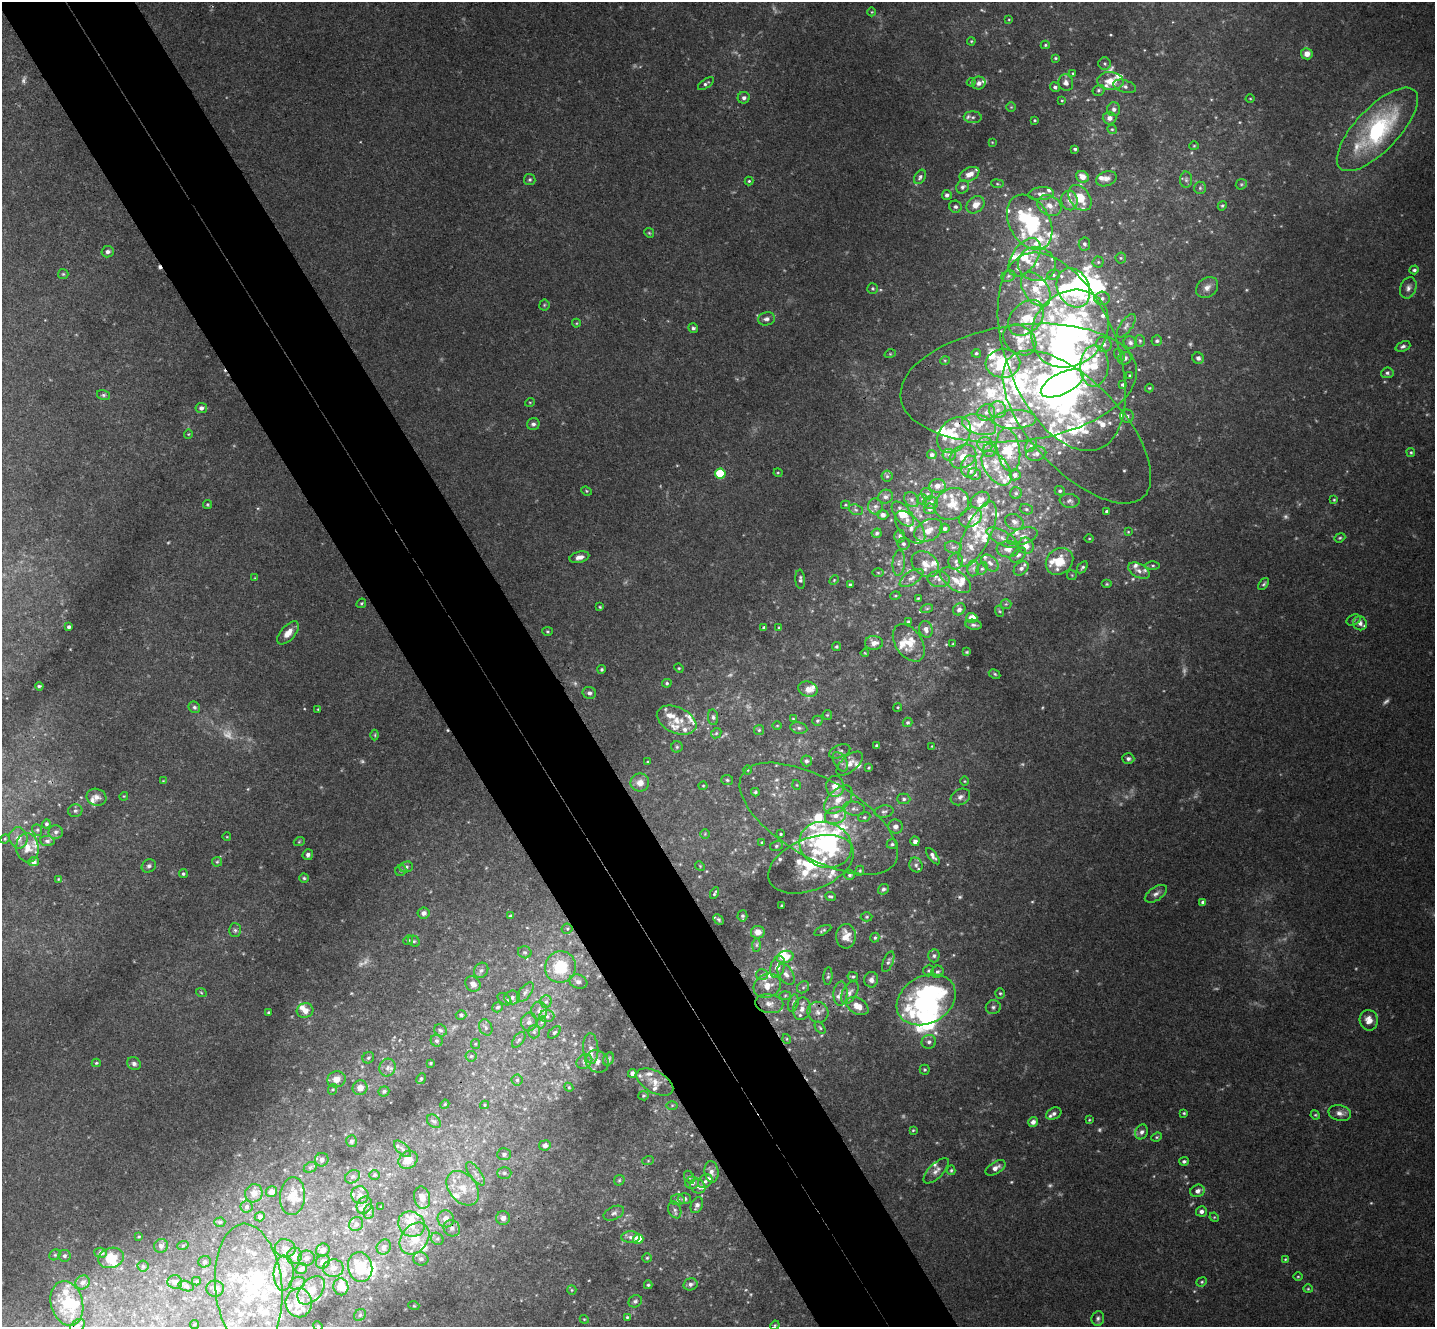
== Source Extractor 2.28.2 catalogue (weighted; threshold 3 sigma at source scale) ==
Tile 11 of 4 x 4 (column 3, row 3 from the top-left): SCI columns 2917-4349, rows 1513-2837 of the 5835 x 5807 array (HDU 1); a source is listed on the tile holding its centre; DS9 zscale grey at full resolution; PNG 1437 x 1329 px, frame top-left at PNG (2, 2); each listed source drawn as its Kron ellipse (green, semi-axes under 4 px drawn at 4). Shown black and unused: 10% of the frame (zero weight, under 3 of 4 exposures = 6% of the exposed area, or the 3 px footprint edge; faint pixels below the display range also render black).
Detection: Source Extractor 2.28.2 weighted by HDU 2 'WHT'; one run over the whole footprint, this tile lists its part. Background 0.0244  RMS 0.0039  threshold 0.0175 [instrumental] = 3 sigma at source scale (4.5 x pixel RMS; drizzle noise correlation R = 1.50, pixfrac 1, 0.05/0.05 arcsec/px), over >= 5 px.
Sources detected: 699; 28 too faint to see at this stretch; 9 inside a brighter object's white glare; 3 cosmic-ray / hot-pixel residue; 1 long thin detection or spike segment (spike, bleed or trail) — neither listed nor drawn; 157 inside a brighter listed object's ellipse — not listed separately; of the other 501, all 500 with FLUX_AUTO >= 0.281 (the completeness limit of this list) listed and drawn (1 fainter detections not listed), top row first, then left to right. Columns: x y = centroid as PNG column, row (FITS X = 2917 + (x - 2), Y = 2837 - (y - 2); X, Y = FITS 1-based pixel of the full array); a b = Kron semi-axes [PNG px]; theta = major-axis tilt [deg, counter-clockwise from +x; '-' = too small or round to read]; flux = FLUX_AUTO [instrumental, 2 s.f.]
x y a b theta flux
872 12 4 3 - 0.29
1009 19 4 3 - 0.3
971 41 4 3 - 0.42
1045 45 4 4 - 0.51
1307 54 6 5 - 3.1
1055 58 4 3 - 0.45
1105 63 6 6 - 0.8
1073 73 4 3 - 0.39
1110 81 13 9 -4 6.4
971 82 4 4 - 0.46
979 83 7 6 - 1.6
1066 83 8 7 - 1.7
706 84 9 4 35 1
1125 86 12 6 -16 1.7
1055 87 5 4 - 0.98
1098 90 6 5 - 0.8
744 98 6 6 - 1.3
1250 98 4 3 - 0.32
1062 100 3 3 - 0.41
1011 107 5 5 - 0.56
1114 109 7 6 - 1.5
973 117 9 6 -3 1.1
1109 118 7 6 - 2.3
1035 120 3 2 - 0.41
1112 129 5 4 - 0.55
1377 129 54 21 46 53
992 142 4 3 - 0.32
1194 146 5 4 - 0.44
1075 149 3 3 - 0.67
969 174 10 6 25 3.3
920 177 8 5 57 1.1
1082 177 6 5 - 3.4
530 179 6 5 - 0.75
1106 179 10 7 19 2
1186 180 8 6 -89 1
749 181 4 4 - 0.49
997 184 6 3 -8 0.42
1241 184 6 5 - 0.61
963 187 7 6 - 1.1
1200 188 6 6 - 0.83
1041 194 13 6 6 1.9
947 195 5 5 - 1.3
1080 198 14 10 -53 9.2
1069 201 10 8 -76 3
976 205 10 7 43 3.8
1049 206 13 9 -28 4.1
1222 206 5 4 - 0.6
955 207 6 6 - 1
1030 222 29 20 -61 47
649 233 5 4 - 0.53
1084 244 6 6 - 0.99
108 252 6 5 - 1.3
1025 257 22 12 55 9
1121 258 5 5 - 0.68
1098 262 5 5 - 0.67
1037 264 19 17 -10 8
1414 270 5 4 - 0.78
63 274 5 5 - 0.54
1053 275 6 5 - 0.76
1008 276 7 5 23 0.89
1207 287 12 9 39 2.7
873 288 5 5 - 0.63
1073 288 20 16 -64 34
1408 288 11 8 69 1.9
1036 289 19 12 -54 8.4
1102 298 7 6 - 1.6
544 305 5 5 - 0.54
1026 318 20 14 45 10
766 319 8 6 12 1.5
576 323 4 4 - 0.41
1126 326 14 6 55 1.7
693 328 5 4 - 0.83
1070 329 42 35 46 100
1020 340 18 13 -38 6.5
1140 341 6 5 - 0.63
1157 341 5 5 - 0.75
1130 343 7 6 - 1
1104 344 8 7 - 1.8
1403 346 8 5 21 1
1062 352 104 55 -69 240
976 353 5 4 - 0.7
890 354 6 3 18 0.4
1119 355 6 4 -53 0.59
1125 358 7 6 - 1.3
1198 358 6 5 - 1.3
945 360 5 3 - 0.37
1003 363 17 14 3 23
1094 366 20 14 87 12
1387 373 6 5 - 0.99
1130 375 3 3 - 0.41
1019 383 119 58 7 140
1062 383 23 10 26 69
1123 385 3 3 - 0.85
1149 388 4 4 - 0.43
103 395 6 5 - 0.75
530 402 5 3 - 0.35
201 408 6 5 - 1.7
998 410 8 8 - 2.6
986 412 9 8 - 2.2
1127 416 7 6 - 1.3
1015 419 21 9 2 7.1
533 424 6 6 - 1.1
979 425 17 9 -17 4.8
1077 427 97 44 -46 57
188 434 4 4 - 0.39
954 435 20 14 51 8.8
985 444 8 7 - 1.7
1031 446 7 5 52 0.93
990 450 7 6 - 1.1
1008 450 22 11 -80 8.4
1411 452 4 4 - 0.55
1036 454 10 7 13 1.7
932 455 5 4 - 1.2
949 455 6 6 - 1.1
963 457 14 11 32 4.3
969 466 11 8 81 2.6
997 468 20 11 -53 5.7
778 473 4 4 - 0.42
720 474 5 5 - 20
974 474 6 6 - 1.2
1015 475 5 5 - 1.3
887 476 5 5 - 0.77
937 486 8 7 - 2.9
586 491 5 4 - 0.48
1060 491 5 4 - 0.73
1016 493 6 6 - 0.84
927 494 6 5 - 0.88
886 497 7 6 - 1.3
922 499 5 5 - 0.69
912 500 8 6 -46 1.3
980 500 10 7 34 3
1334 500 4 4 - 0.41
1070 501 10 7 -7 1.3
931 503 7 6 - 1.9
952 504 18 15 31 7.4
207 505 4 4 - 0.48
845 505 4 4 - 0.43
875 506 8 7 - 1.4
930 509 5 5 - 1.3
1026 509 7 5 -15 0.76
856 510 7 5 -19 0.94
1107 511 4 4 - 0.73
903 514 14 8 -51 8.1
883 515 5 5 - 1.6
970 517 12 9 32 3.4
1014 522 10 7 -26 2.1
910 527 20 10 -49 3.8
945 528 5 5 - 1.1
928 530 15 10 29 4.7
1128 532 4 4 - 0.36
877 533 5 5 - 0.74
978 534 35 13 65 12
900 536 6 5 - 0.9
1022 536 16 8 17 3.5
1002 538 17 7 -28 3.2
1340 538 6 4 22 0.58
1089 539 4 3 - 0.35
903 544 6 6 - 0.89
1026 546 8 7 - 3.5
953 547 8 6 -10 1.4
1008 549 11 8 2 3
1018 555 9 5 42 1.3
579 557 10 5 14 2.2
956 561 8 7 - 1.6
1059 561 15 12 42 11
899 563 13 6 86 1.7
990 563 10 6 -43 1.8
925 564 15 11 -40 4.6
1153 566 7 3 0 0.64
1082 567 7 4 54 0.87
973 568 8 6 82 1.4
1021 568 8 6 41 1.8
982 569 7 5 61 0.86
1139 571 12 6 -28 1.9
878 572 5 3 - 0.4
1072 575 5 4 - 0.5
255 578 4 4 - 0.34
911 578 13 6 33 2.2
800 579 9 5 -85 1.1
939 579 11 8 -6 2.4
834 580 5 3 - 0.41
956 580 18 9 -36 4.7
1107 584 5 4 - 0.52
1264 584 7 4 52 0.69
850 585 3 3 - 0.9
895 596 5 3 - 0.4
918 598 3 2 - 0.36
361 603 5 4 - 0.54
1006 604 5 5 - 0.59
600 607 4 4 - 0.45
927 608 6 4 19 0.59
959 609 7 5 42 1.4
999 611 5 3 - 0.46
972 618 5 5 - 5
1353 620 7 5 27 0.79
908 622 3 3 - 0.66
1360 623 7 6 - 1.6
974 625 8 5 -8 0.98
69 627 4 3 - 1.1
764 628 4 3 - 0.94
779 628 4 3 - 0.53
926 629 8 6 -72 2.1
547 631 5 4 - 0.49
288 633 14 7 49 3.7
874 643 9 7 -1 3.3
909 643 21 13 -55 6.3
953 644 4 2 - 0.28
836 647 4 4 - 0.68
967 652 4 3 - 0.49
865 653 4 2 - 0.32
679 668 5 4 - 0.43
602 669 4 4 - 0.64
995 674 6 4 -28 0.59
667 683 5 4 - 0.59
39 686 4 3 - 0.6
808 689 10 7 -17 3.1
589 693 7 6 - 1.3
194 707 6 5 - 0.89
898 707 4 3 - 0.41
318 709 3 3 - 0.34
827 715 5 4 - 0.45
713 717 8 5 -83 1
793 719 3 3 - 0.33
677 720 21 13 -24 6.5
817 721 5 5 - 0.66
908 722 5 4 - 0.8
777 726 5 3 - 0.35
799 728 8 5 -10 1.1
759 730 5 5 - 0.54
716 733 5 4 - 0.58
375 735 5 3 - 0.41
877 746 4 3 - 0.9
932 746 4 3 - 0.32
677 747 5 5 - 0.74
840 751 11 6 21 1.1
1128 759 6 5 - 0.99
807 761 5 5 - 1
648 762 3 3 - 0.41
840 762 11 6 -58 1.6
850 763 16 8 40 2.8
869 768 3 3 - 0.4
747 770 5 3 - 0.34
727 780 6 5 - 0.6
163 781 4 4 - 0.33
964 781 5 3 - 0.36
640 783 9 9 - 3.7
797 785 5 3 - 0.35
703 786 4 4 - 0.4
835 786 10 9 - 4.3
755 792 4 3 - 0.55
124 796 4 3 - 0.35
96 797 10 8 -18 2.4
960 797 10 8 29 1.8
904 799 6 5 - 0.96
838 800 17 10 45 5.5
854 809 11 7 -8 1.8
75 811 7 6 - 0.96
884 812 9 6 10 1.1
835 816 11 8 19 3.6
864 817 6 5 - 0.69
819 819 88 39 -30 51
46 824 4 4 - 0.84
895 826 7 7 - 1.9
37 830 6 5 - 0.7
56 832 7 7 - 1.4
705 834 5 4 - 0.45
781 834 3 2 - 0.43
227 837 4 3 - 0.28
18 838 10 9 - 3.3
5 839 5 4 - 0.48
47 841 7 5 -7 1
915 841 5 4 - 1.8
299 842 5 3 - 0.4
762 842 4 3 - 0.53
892 844 5 5 - 0.75
825 845 27 22 -21 43
776 846 6 5 - 0.74
27 848 15 11 -85 5
308 855 5 5 - 1.4
933 856 9 4 -54 1.5
34 862 5 4 - 1.7
217 862 5 4 - 0.52
811 864 45 26 22 24
916 865 7 6 - 1.2
149 866 7 6 - 1.1
700 866 5 4 - 0.44
406 867 7 5 15 0.92
401 870 6 5 - 0.82
860 871 5 4 - 0.48
183 874 4 4 - 0.7
850 875 5 4 - 0.77
304 878 4 4 - 0.6
58 879 4 3 - 0.34
883 889 5 5 - 1.1
715 893 6 2 62 0.62
1156 894 12 6 33 1.8
830 896 6 4 -25 0.7
1203 902 4 4 - 0.99
782 905 3 2 - 0.34
424 913 6 5 - 1.7
510 916 4 4 - 0.45
742 916 5 5 - 0.82
867 917 6 4 2 0.6
719 919 6 4 -45 0.61
567 929 5 5 - 0.69
235 930 7 6 - 0.98
823 930 9 3 25 0.64
758 932 7 6 - 3.1
846 936 12 10 88 4.5
875 938 5 4 - 0.63
408 940 5 4 - 0.51
414 941 6 5 - 0.72
756 945 7 4 90 0.84
525 952 7 6 - 0.84
934 956 6 5 - 1
785 957 8 6 14 6.9
888 962 11 5 68 1.1
560 967 16 15 - 17
777 967 11 7 71 3.4
481 970 8 6 54 1.2
929 971 6 5 - 0.68
937 972 6 5 - 1
786 974 11 7 -58 2.1
762 975 6 5 - 0.79
828 976 9 4 84 0.79
853 977 5 4 - 0.74
871 980 8 7 - 2
578 982 9 7 -18 1.8
473 984 8 7 - 2.5
767 986 14 11 27 4.8
803 987 6 5 - 0.9
201 992 5 3 - 0.44
525 992 11 6 53 1.5
850 992 13 7 61 2.2
1000 993 5 4 - 0.54
840 994 12 7 86 2.1
785 995 6 4 2 0.58
512 997 7 7 - 1.6
504 999 8 5 -36 0.86
926 1000 31 23 29 87
546 1002 6 5 - 0.96
793 1003 9 5 76 1
769 1004 14 9 -8 3.1
857 1006 12 8 -30 4.8
498 1007 5 5 - 0.79
993 1007 7 7 - 1.1
802 1009 11 8 77 2.9
539 1010 9 8 - 2.2
305 1011 8 7 - 2.7
268 1012 3 3 - 0.45
818 1012 11 10 - 2.7
461 1015 5 4 - 0.77
547 1016 7 6 - 1.5
1369 1020 10 9 - 3.9
529 1022 9 8 - 2
542 1022 6 4 70 0.63
486 1027 8 6 -66 1.2
820 1028 7 4 -54 0.64
440 1030 7 5 -37 0.89
534 1032 7 5 90 0.94
554 1032 7 4 43 0.8
787 1039 5 3 - 0.36
519 1040 9 5 52 0.95
437 1041 6 5 - 0.91
929 1042 7 7 - 1.5
475 1044 5 4 - 0.47
591 1048 15 7 -86 2.9
471 1056 5 5 - 0.66
368 1058 6 5 - 0.85
608 1059 7 5 61 0.73
584 1061 8 7 - 1.5
597 1061 12 10 -41 3.3
96 1063 4 4 - 0.5
430 1063 3 2 - 0.37
134 1064 7 6 - 1.4
388 1067 9 8 - 1.7
925 1070 5 5 - 0.58
632 1073 4 4 - 1.3
336 1079 9 8 - 3.4
421 1079 5 4 - 0.6
517 1080 5 5 - 0.8
655 1082 20 10 -29 4.5
569 1087 4 4 - 0.46
360 1088 7 7 - 2.9
333 1089 5 3 - 0.46
384 1091 5 5 - 0.71
643 1096 5 4 - 0.56
445 1104 5 3 - 0.38
484 1105 4 4 - 0.47
672 1105 6 4 1 0.53
1184 1113 4 3 - 0.48
1340 1113 11 7 -14 2.2
1054 1114 8 5 24 1.4
1315 1115 5 4 - 0.5
1089 1120 4 3 - 0.36
434 1121 8 5 -42 0.92
1033 1122 5 4 - 2
913 1130 4 3 - 0.41
1142 1132 8 6 63 1.5
1157 1137 5 4 - 0.51
351 1141 6 5 - 0.91
545 1145 6 5 - 2
403 1149 10 5 -43 1.4
504 1154 7 6 - 1.1
322 1160 7 6 - 1.6
408 1160 10 8 37 5.4
648 1161 6 4 19 0.48
1184 1161 5 4 - 0.88
310 1167 7 5 29 0.85
996 1168 11 6 31 2.3
951 1170 5 4 - 0.59
936 1171 16 7 45 2.4
711 1172 11 7 -85 2.3
504 1173 7 6 - 1.1
475 1174 14 5 -53 2.1
374 1175 5 4 - 0.6
352 1177 8 6 31 1.1
689 1177 7 4 -61 0.63
619 1180 6 5 - 0.6
705 1181 8 6 39 1.3
692 1183 7 6 - 1.7
698 1186 8 7 - 1.6
463 1188 19 13 -50 8.4
1197 1191 7 6 - 2.2
272 1192 5 5 - 2.2
254 1193 9 8 - 3.4
360 1195 9 8 - 2.4
292 1196 19 12 85 6.6
422 1198 11 8 -77 3.9
684 1198 6 5 - 1.2
678 1200 7 5 3 0.94
364 1205 9 7 59 1.8
697 1205 8 5 65 1.5
246 1207 6 6 - 0.9
381 1207 3 2 - 0.37
675 1210 8 6 -66 1.1
1201 1211 5 5 - 1.5
369 1212 7 5 82 0.96
614 1213 11 6 25 1.3
260 1217 5 4 - 1.1
1214 1217 5 4 - 0.43
503 1218 7 7 - 2.1
446 1219 8 8 - 3.1
220 1222 5 4 - 0.64
356 1224 7 6 - 1.4
411 1224 14 12 -33 6.7
452 1228 8 8 - 1.8
139 1236 4 2 - 0.34
630 1237 9 6 -1 1.6
415 1239 17 13 51 9.8
437 1239 6 5 - 1
638 1239 5 5 - 8.5
183 1245 6 3 20 0.56
161 1246 7 6 - 1.6
384 1247 8 7 - 1.6
285 1248 10 9 - 2.6
323 1250 7 6 - 1.9
101 1253 6 5 - 1.1
55 1255 6 5 - 0.66
64 1256 6 5 - 0.98
294 1256 8 7 - 3.1
111 1258 13 10 17 6.9
306 1258 8 7 - 1.6
647 1258 4 4 - 0.54
421 1259 7 6 - 1.2
1285 1259 4 3 - 0.37
205 1262 6 5 - 0.8
323 1262 7 6 - 2.3
143 1266 5 5 - 0.68
360 1267 15 12 -76 9.9
333 1268 10 9 - 2.4
301 1269 6 5 - 1.8
284 1273 17 10 87 6.5
1298 1277 5 3 - 0.37
196 1281 4 4 - 0.44
83 1282 7 6 - 2.1
175 1282 7 6 - 1.8
1202 1282 5 4 - 0.56
297 1283 8 6 21 1.4
690 1284 7 6 - 1.3
648 1285 4 4 - 0.54
186 1286 8 5 -15 0.99
249 1287 63 33 -85 45
341 1287 8 7 - 5.7
215 1289 9 8 - 2.1
1308 1289 4 4 - 0.42
311 1290 17 10 46 7
572 1290 5 4 - 0.48
635 1301 7 6 - 1
67 1303 23 16 -75 18
299 1303 14 13 - 7.8
414 1306 5 3 - 0.37
360 1315 6 5 - 0.74
627 1317 4 4 - 0.47
1098 1318 7 6 - 1.1
584 1319 4 3 - 0.36
194 1324 4 3 - 0.38
775 1325 5 4 - 0.46
77 1326 8 6 37 1.3
318 1326 5 4 - 0.44
Overlapping masked pixels (flux is a lower limit): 1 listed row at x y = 67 1303
Isophote crosses this tile's border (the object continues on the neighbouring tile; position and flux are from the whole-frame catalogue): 3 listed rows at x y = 67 1303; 77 1326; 318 1326